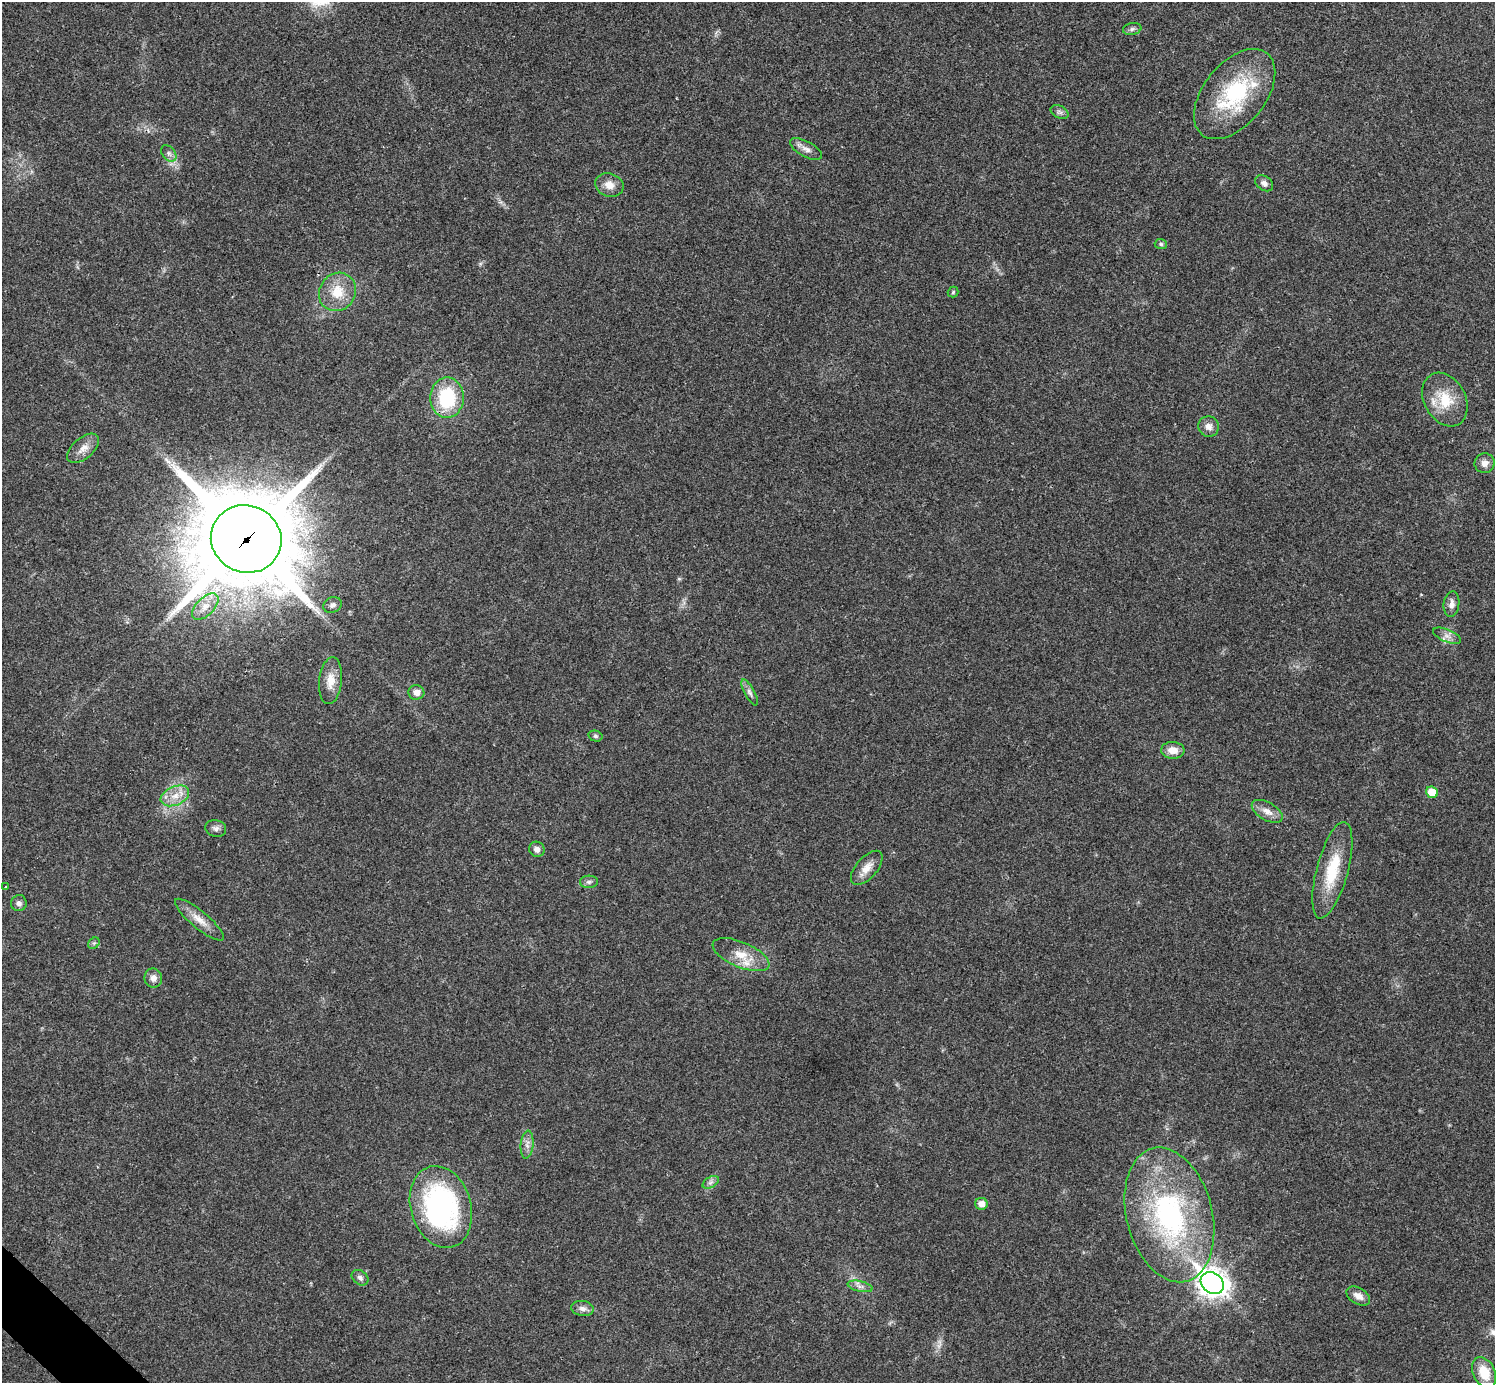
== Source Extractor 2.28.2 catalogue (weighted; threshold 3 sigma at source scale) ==
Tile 7 of 4 x 4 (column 3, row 2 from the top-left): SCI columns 2992-4484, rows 2922-4302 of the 5985 x 5985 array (HDU 1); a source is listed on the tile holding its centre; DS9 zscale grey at full resolution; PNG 1497 x 1385 px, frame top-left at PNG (2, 2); each listed source drawn as its Kron ellipse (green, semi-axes under 4 px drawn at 4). Shown black and unused: <1% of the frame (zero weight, under 3 of 4 exposures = <1% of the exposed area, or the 3 px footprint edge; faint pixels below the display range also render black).
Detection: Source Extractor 2.28.2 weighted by HDU 2 'WHT'; one run over the whole footprint, this tile lists its part. Background 0.0215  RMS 0.0043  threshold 0.0192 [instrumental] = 3 sigma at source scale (4.5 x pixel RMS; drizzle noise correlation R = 1.50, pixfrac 1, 0.05/0.05 arcsec/px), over >= 5 px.
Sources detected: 51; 1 inside a brighter listed object's ellipse — not listed separately; the other 50 listed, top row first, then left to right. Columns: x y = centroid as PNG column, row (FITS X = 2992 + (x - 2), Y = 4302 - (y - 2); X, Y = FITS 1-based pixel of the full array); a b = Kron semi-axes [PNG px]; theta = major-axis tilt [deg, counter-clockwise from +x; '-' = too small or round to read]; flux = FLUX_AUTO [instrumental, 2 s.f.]
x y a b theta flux
1132 29 9 6 11 1.3
1235 94 52 31 51 41
1060 112 9 6 -27 1.3
806 149 18 7 -29 2.9
169 153 9 6 -49 1.7
1264 183 10 7 -34 2.2
609 185 14 11 -18 4.3
1161 244 6 5 - 0.7
337 292 20 18 54 10
953 292 5 5 - 0.61
447 398 20 16 89 27
1445 400 28 20 -61 14
1209 426 10 10 - 2.9
83 448 19 10 40 4.2
1485 463 10 9 - 2.7
246 539 36 33 -24 6900
1451 604 12 8 83 2.5
332 605 9 7 29 1.7
205 607 16 9 45 4.6
1447 636 15 6 -23 2.5
331 681 23 11 84 5.9
416 692 8 7 - 3
750 692 14 5 -61 1.7
595 736 7 5 -15 0.83
1173 750 11 8 -3 4.7
1432 792 6 5 - 7.4
175 796 15 9 23 5.1
1267 811 17 9 -30 3.9
216 828 10 8 -14 1.8
537 849 8 7 - 2
867 868 21 10 48 4.6
1332 870 50 15 75 19
589 882 9 6 3 1.3
5 887 3 2 - 1.2
19 903 8 7 - 1.6
199 920 31 8 -40 5.7
94 943 6 5 - 0.79
741 955 30 12 -23 8.6
153 978 9 9 - 2.7
527 1145 14 6 85 2.4
711 1182 9 5 31 1.3
981 1204 6 6 - 3.2
441 1207 42 30 -74 83
1169 1215 68 43 -75 84
360 1278 9 7 -36 1.4
1212 1283 12 10 -39 450
860 1286 13 5 -13 1.9
1358 1296 13 8 -30 3.3
582 1308 11 7 -8 2.1
1484 1373 16 11 -65 11
Overlapping masked pixels (flux is a lower limit): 1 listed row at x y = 246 539